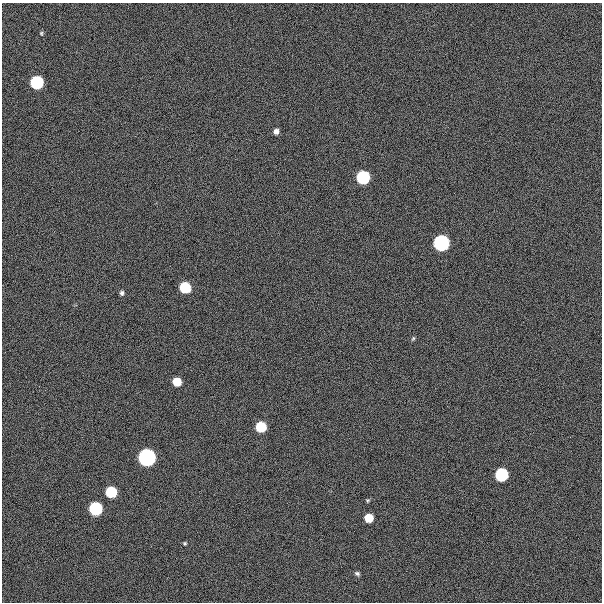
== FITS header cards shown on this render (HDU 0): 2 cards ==
NAXIS1  =                  600
NAXIS2  =                  600

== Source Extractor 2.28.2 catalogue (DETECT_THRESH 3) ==
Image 600 x 600 px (HDU 0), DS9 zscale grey, 1 PNG px = 1 image px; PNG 604 x 604 px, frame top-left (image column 1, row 600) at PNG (2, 3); no overlay
Background 300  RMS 19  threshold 57.9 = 3 sigma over >= 5 px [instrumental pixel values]
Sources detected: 18; all 18 listed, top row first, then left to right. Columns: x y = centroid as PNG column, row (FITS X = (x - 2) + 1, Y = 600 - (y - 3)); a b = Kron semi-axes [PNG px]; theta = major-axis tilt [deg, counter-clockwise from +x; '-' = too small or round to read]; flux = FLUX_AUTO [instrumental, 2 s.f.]
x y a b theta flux
41 33 6 4 89 1.8e+03
37 82 7 7 - 2.1e+05
276 131 5 5 - 6.0e+03
363 177 7 7 - 2.1e+05
441 243 7 7 - 6.3e+05
185 287 7 7 - 8.9e+04
122 293 5 5 - 3.1e+03
413 338 6 4 62 1.7e+03
177 382 6 6 - 3.0e+04
261 427 7 7 - 7.5e+04
147 457 7 7 - 1.1e+06
501 475 7 7 - 2.1e+05
111 492 7 7 - 9.7e+04
367 500 5 4 - 1.6e+03
96 508 7 7 - 2.2e+05
369 518 6 6 - 3.1e+04
185 543 4 3 - 1.6e+03
357 573 7 5 -23 2.9e+03